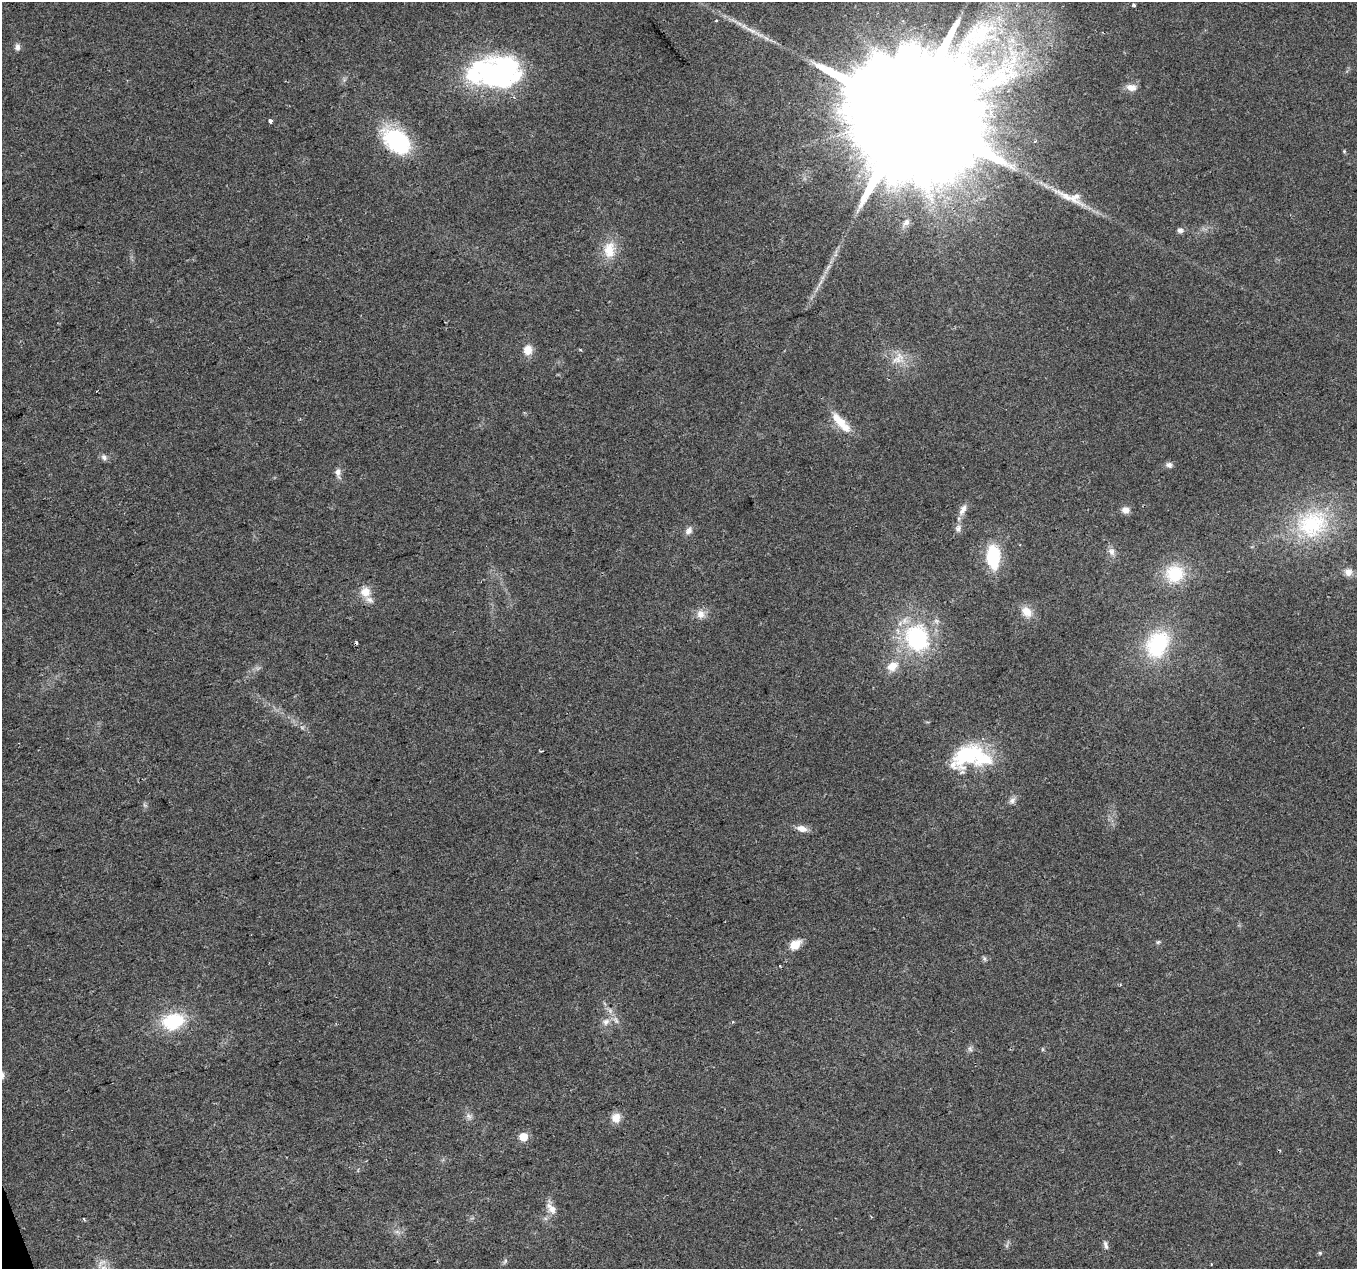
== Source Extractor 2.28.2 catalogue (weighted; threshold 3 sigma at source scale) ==
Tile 7 of 4 x 4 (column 3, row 2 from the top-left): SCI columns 2713-4067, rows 2600-3866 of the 5425 x 5251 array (HDU 1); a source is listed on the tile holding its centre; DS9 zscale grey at full resolution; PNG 1359 x 1271 px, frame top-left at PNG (2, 2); no overlay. Shown black and unused: <1% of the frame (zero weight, under 2 of 3 exposures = <1% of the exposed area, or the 3 px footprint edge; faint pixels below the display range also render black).
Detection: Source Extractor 2.28.2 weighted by HDU 2 'WHT'; one run over the whole footprint, this tile lists its part. Background 0.0515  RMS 0.0069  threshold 0.0311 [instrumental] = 3 sigma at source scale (4.5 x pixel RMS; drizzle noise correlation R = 1.50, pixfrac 1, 0.0396/0.0396 arcsec/px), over >= 5 px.
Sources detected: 64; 4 inside a brighter object's white glare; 1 cosmic-ray / hot-pixel residue — not listed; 3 inside a brighter listed object's ellipse — not listed separately; the other 56 listed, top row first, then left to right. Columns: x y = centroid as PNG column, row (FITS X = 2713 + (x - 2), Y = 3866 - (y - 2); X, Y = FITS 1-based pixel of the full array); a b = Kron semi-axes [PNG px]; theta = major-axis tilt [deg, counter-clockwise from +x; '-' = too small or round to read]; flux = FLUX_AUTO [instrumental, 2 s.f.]
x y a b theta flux
1134 5 3 3 - 1.7
717 20 3 3 - 2
751 30 22 6 -25 6.7
17 47 9 6 -89 2.7
492 74 48 38 -68 84
1131 87 13 9 -9 5.4
907 114 61 29 17 54000
271 121 3 3 - 6.5
397 141 33 21 -40 66
1035 141 3 3 - 0.97
1344 151 4 4 - 0.72
1066 197 54 8 -28 16
906 222 13 8 49 4.2
1180 230 7 6 - 2.4
609 250 24 15 86 16
528 350 12 10 78 7.7
898 358 21 15 36 12
841 423 30 11 -47 15
104 457 9 7 -52 2.4
1169 465 9 7 -18 2.5
338 472 12 7 -83 3.7
963 510 16 8 61 4.7
1126 510 8 7 - 4.7
1312 524 49 40 23 70
958 528 11 8 87 3.1
689 530 10 8 54 3.7
1111 552 11 9 -68 4
993 557 24 13 -87 37
1348 572 11 10 - 4.9
1175 574 22 20 8 31
365 592 13 13 - 9
1027 612 15 11 -51 8.5
701 614 12 11 - 5.7
917 638 31 25 -65 77
1158 644 32 23 59 58
892 666 15 11 34 9.2
541 751 3 2 - 0.89
968 756 39 24 25 61
1012 800 11 7 51 2.9
802 829 13 8 -16 5.5
1158 942 7 4 44 1
795 945 11 8 35 11
984 959 8 4 -81 1.3
780 966 3 2 - 0.98
173 1021 23 16 16 40
606 1022 11 9 43 4.6
970 1049 8 6 -68 1.9
469 1116 11 6 -53 2.8
616 1118 11 10 - 7.2
523 1137 5 5 - 21
552 1208 15 9 -51 6
83 1219 5 3 - 1
397 1232 7 4 -18 1.7
1106 1245 12 5 -72 2.2
1320 1253 5 4 - 0.97
505 1261 9 4 55 1.5
Isophote crosses this tile's border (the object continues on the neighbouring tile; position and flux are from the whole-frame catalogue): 1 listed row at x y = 1312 524